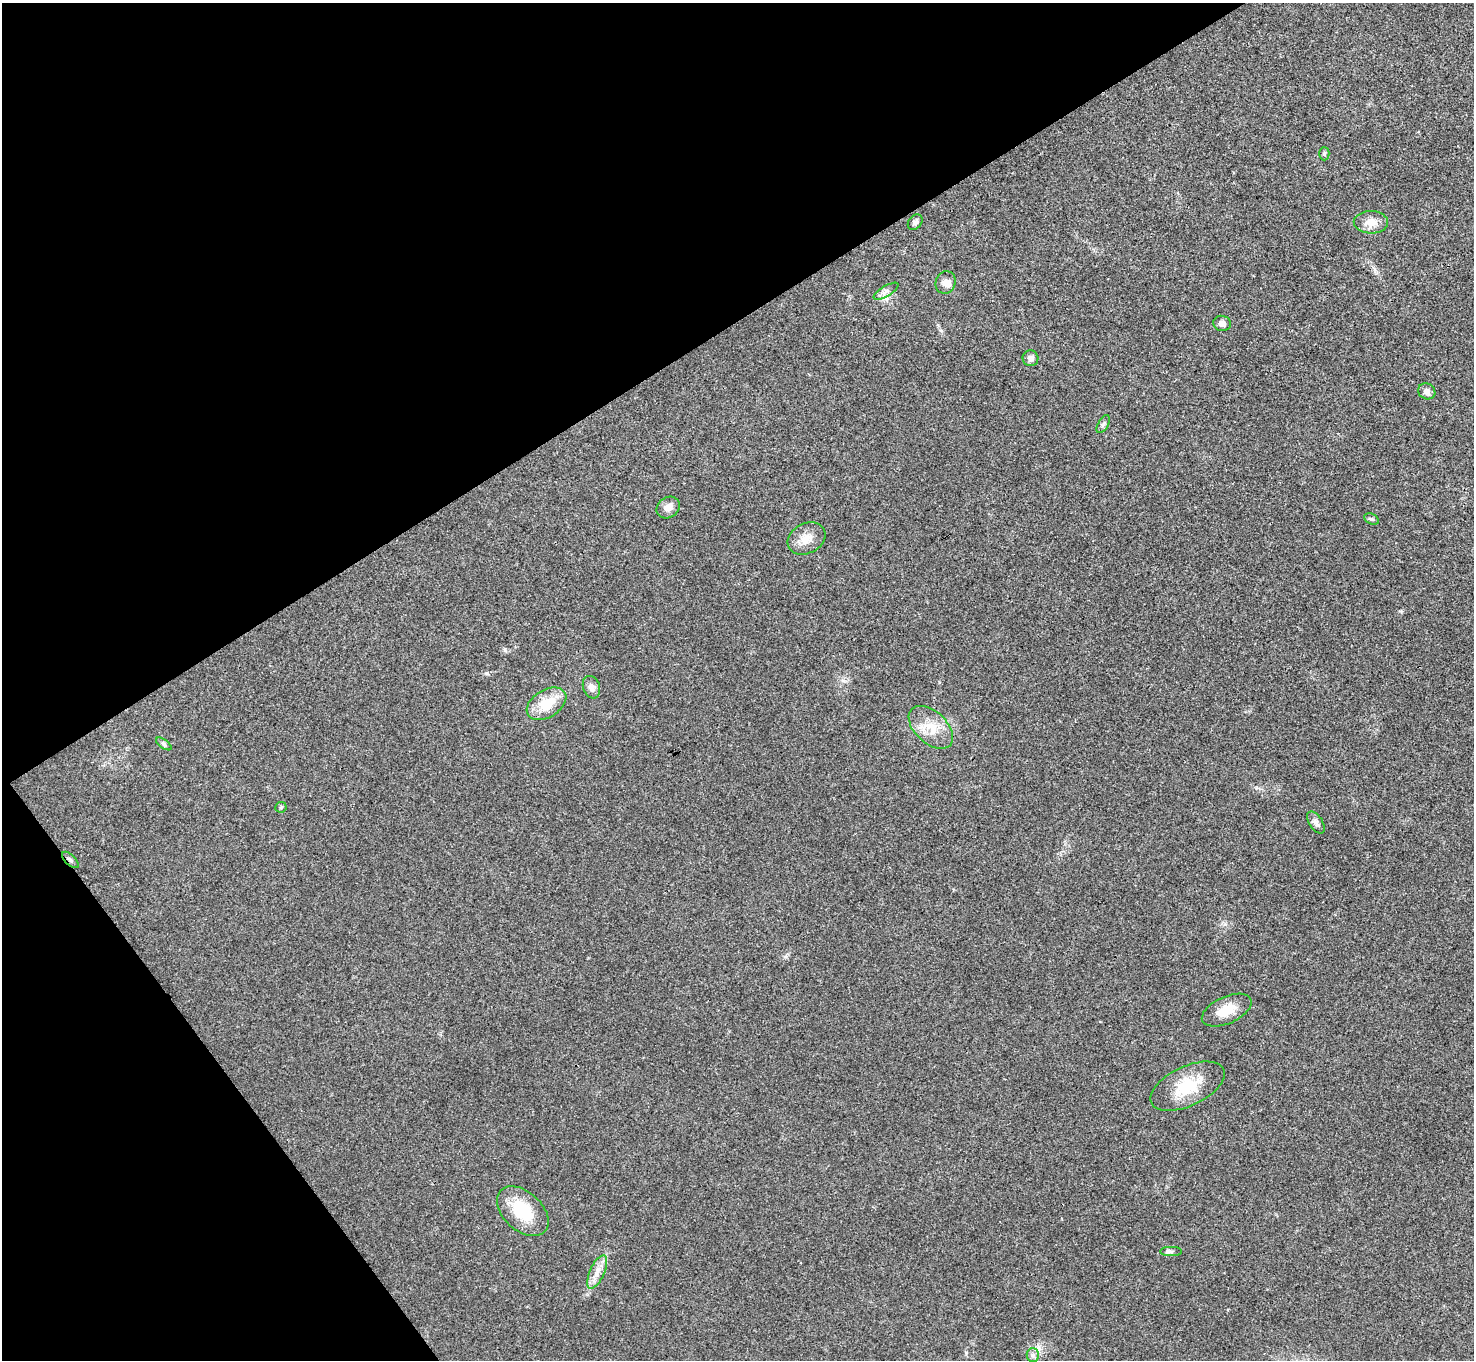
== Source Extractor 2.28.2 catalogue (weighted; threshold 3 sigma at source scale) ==
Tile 5 of 4 x 4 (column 1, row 2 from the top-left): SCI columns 3-1474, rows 2875-4232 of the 5894 x 5887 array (HDU 1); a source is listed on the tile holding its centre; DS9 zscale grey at full resolution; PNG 1476 x 1362 px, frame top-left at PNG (2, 3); each listed source drawn as its Kron ellipse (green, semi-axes under 4 px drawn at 4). Shown black and unused: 31% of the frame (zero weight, under 3 of 4 exposures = <1% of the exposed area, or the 3 px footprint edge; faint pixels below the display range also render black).
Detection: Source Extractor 2.28.2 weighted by HDU 2 'WHT'; one run over the whole footprint, this tile lists its part. Background 0.0218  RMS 0.0043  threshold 0.0196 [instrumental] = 3 sigma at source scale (4.5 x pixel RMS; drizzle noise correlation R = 1.50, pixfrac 1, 0.05/0.05 arcsec/px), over >= 5 px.
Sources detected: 26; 1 inside a brighter listed object's ellipse — not listed separately; the other 25 listed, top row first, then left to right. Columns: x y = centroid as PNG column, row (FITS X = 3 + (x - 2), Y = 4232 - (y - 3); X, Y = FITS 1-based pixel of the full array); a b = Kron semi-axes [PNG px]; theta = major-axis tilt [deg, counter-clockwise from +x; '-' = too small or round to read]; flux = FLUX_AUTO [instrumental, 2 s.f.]
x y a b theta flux
1324 154 6 5 - 0.71
915 222 9 6 51 1.3
1371 222 17 11 -2 4.8
945 282 11 10 - 2.7
886 291 14 5 31 1.9
1222 323 9 7 -13 2
1030 358 8 8 - 1.8
1427 391 9 7 -30 2.1
1103 424 10 5 58 0.96
668 508 12 10 35 3.4
1372 519 8 5 -25 0.78
806 538 20 15 29 5.9
591 687 11 8 -71 2.5
546 704 22 13 32 12
931 727 26 16 -43 9.8
164 744 9 4 -36 0.9
281 807 6 5 - 0.67
1316 822 12 6 -57 1.8
70 860 10 5 -44 1.1
1227 1010 26 13 24 8.6
1188 1086 40 20 25 17
523 1211 30 19 -43 18
1171 1252 11 4 0 1.1
597 1272 18 7 66 4.1
1033 1355 6 6 - 1.3
Overlapping masked pixels (flux is a lower limit): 1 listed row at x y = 70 860
Unlisted compact peaks at least as high as the median listed source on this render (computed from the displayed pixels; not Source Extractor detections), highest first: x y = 505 650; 487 673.